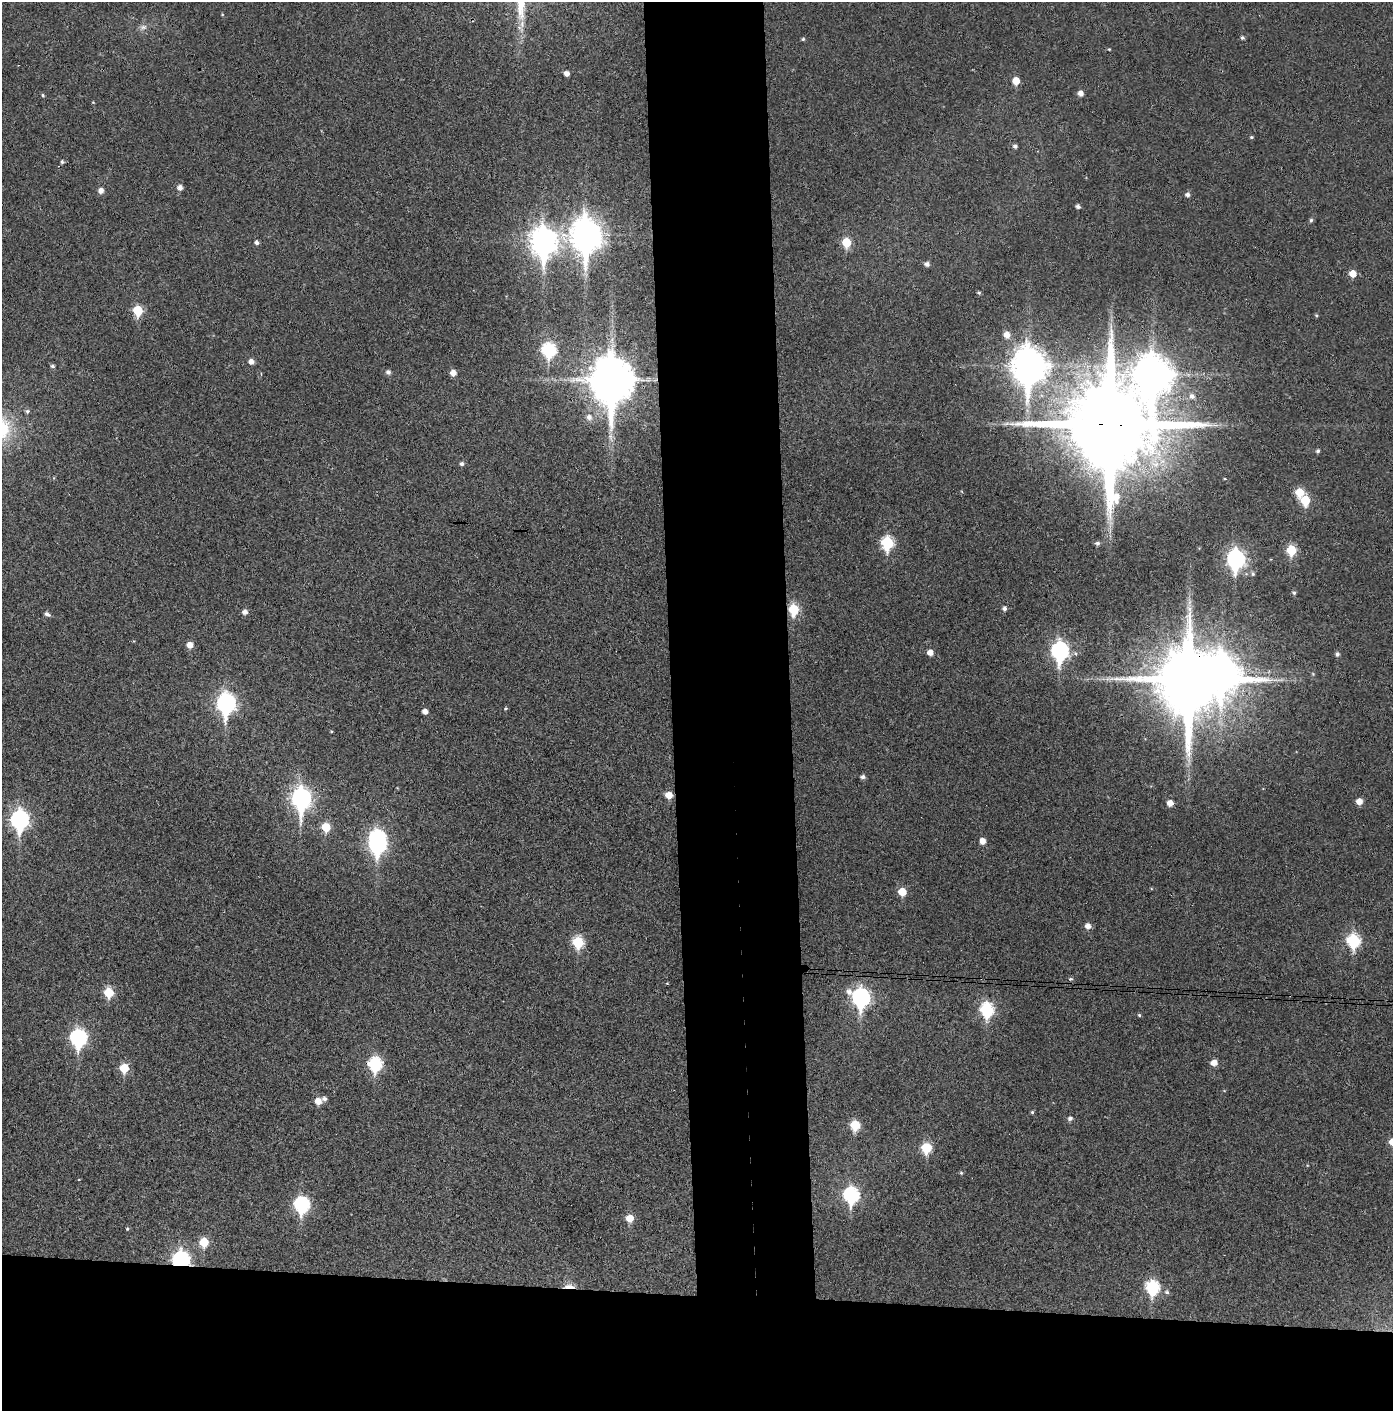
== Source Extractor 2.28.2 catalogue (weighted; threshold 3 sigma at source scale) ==
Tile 8 of 3 x 3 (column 2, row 3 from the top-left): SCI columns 1466-2856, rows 4-1412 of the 4319 x 4236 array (HDU 1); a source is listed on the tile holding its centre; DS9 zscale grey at full resolution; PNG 1395 x 1413 px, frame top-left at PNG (2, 2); no overlay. Shown black and unused: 16% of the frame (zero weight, under 3 of 4 exposures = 6% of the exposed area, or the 3 px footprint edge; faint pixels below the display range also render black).
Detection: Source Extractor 2.28.2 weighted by HDU 2 'WHT'; one run over the whole footprint, this tile lists its part. Background 0.0357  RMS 0.0051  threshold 0.023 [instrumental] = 3 sigma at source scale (4.5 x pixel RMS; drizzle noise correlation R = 1.50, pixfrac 1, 0.05/0.05 arcsec/px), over >= 5 px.
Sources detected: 105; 1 too faint to see at this stretch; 2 inside a brighter object's white glare — not listed; the other 102 listed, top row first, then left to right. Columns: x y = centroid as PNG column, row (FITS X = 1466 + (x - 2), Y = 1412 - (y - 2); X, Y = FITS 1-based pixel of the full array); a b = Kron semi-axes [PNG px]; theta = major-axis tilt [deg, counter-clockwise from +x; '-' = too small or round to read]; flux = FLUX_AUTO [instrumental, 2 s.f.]
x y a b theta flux
522 24 11 5 84 2.5
143 27 10 6 7 1.9
1242 38 4 4 - 1.2
803 39 5 5 - 0.69
1109 49 4 3 - 0.43
567 73 5 4 - 2.5
1016 81 6 5 - 7.5
1080 93 5 5 - 2.9
43 95 5 4 - 0.6
1251 137 4 4 - 0.62
1015 146 5 4 - 1.3
62 162 5 4 - 0.81
180 188 5 5 - 2.5
101 191 6 5 - 2.8
1187 195 5 5 - 1.7
1078 206 5 4 - 1.4
1311 220 6 4 75 0.92
586 235 14 10 -87 710
544 241 12 10 -87 540
256 242 5 4 - 1.5
846 242 7 6 - 15
927 264 5 5 - 2
1353 273 6 5 - 6.2
979 292 5 4 - 0.71
138 310 7 6 - 20
1316 315 5 4 - 0.56
1007 335 8 7 - 4.2
549 350 8 7 - 51
251 362 6 5 - 2.7
53 366 5 4 - 1
1029 366 14 11 -87 1000
388 372 6 5 - 1.7
453 373 5 5 - 3.8
1153 374 14 12 -89 1100
612 380 15 12 -87 2100
1192 396 7 6 - 2.1
27 411 6 6 - 0.93
589 417 7 7 - 2.2
1110 425 24 24 - 11000
610 436 7 5 -46 1.3
1318 451 5 5 - 1
462 464 5 5 - 1.2
1299 492 6 6 - 12
1305 500 7 6 - 17
887 543 8 6 -89 40
1097 543 6 5 - 1.3
1291 550 6 6 - 21
1235 559 9 7 -87 170
1253 574 6 5 - 0.88
1294 593 5 4 - 0.99
1189 603 12 4 75 2
1004 608 5 5 - 1.4
794 609 7 6 - 29
245 612 5 5 - 2.4
47 614 8 5 -31 1.5
190 645 6 6 - 3.8
1060 651 10 8 86 140
930 652 5 5 - 3.6
1337 654 5 5 - 1.4
1189 679 20 16 -87 5400
226 703 10 8 -89 190
505 708 4 4 - 0.65
425 711 5 4 - 2.6
331 731 3 3 - 0.46
863 777 6 5 - 1.5
669 795 6 5 - 6.1
301 798 12 8 -89 180
1359 801 6 6 - 4.1
1170 803 5 5 - 4
20 820 9 8 - 170
326 827 6 6 - 14
982 841 5 5 - 3.8
377 844 9 8 - 140
902 892 6 6 - 9.7
1088 926 5 5 - 3.2
1353 940 8 7 - 51
578 942 7 6 - 31
1071 979 6 5 - 0.77
109 992 6 6 - 19
861 997 9 8 - 150
987 1009 8 7 - 57
1139 1015 4 4 - 0.66
78 1038 9 7 -88 110
1214 1063 6 5 - 4.3
375 1064 8 7 - 57
124 1068 6 6 - 15
324 1099 6 5 - 1.5
318 1101 6 6 - 4.8
1032 1112 4 4 - 0.68
1070 1118 6 5 - 1.6
855 1125 6 6 - 19
926 1148 6 6 - 24
961 1173 5 4 - 0.64
851 1195 8 7 - 85
301 1205 8 7 - 85
630 1218 6 6 - 7.7
127 1229 4 4 - 0.56
204 1242 6 6 - 14
181 1260 8 7 - 140
569 1286 16 6 -1 3.4
1152 1287 8 7 - 53
1167 1292 7 6 - 1.1
Overlapping masked pixels (flux is a lower limit): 6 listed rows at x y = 612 380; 1110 425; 794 609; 1189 679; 181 1260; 569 1286